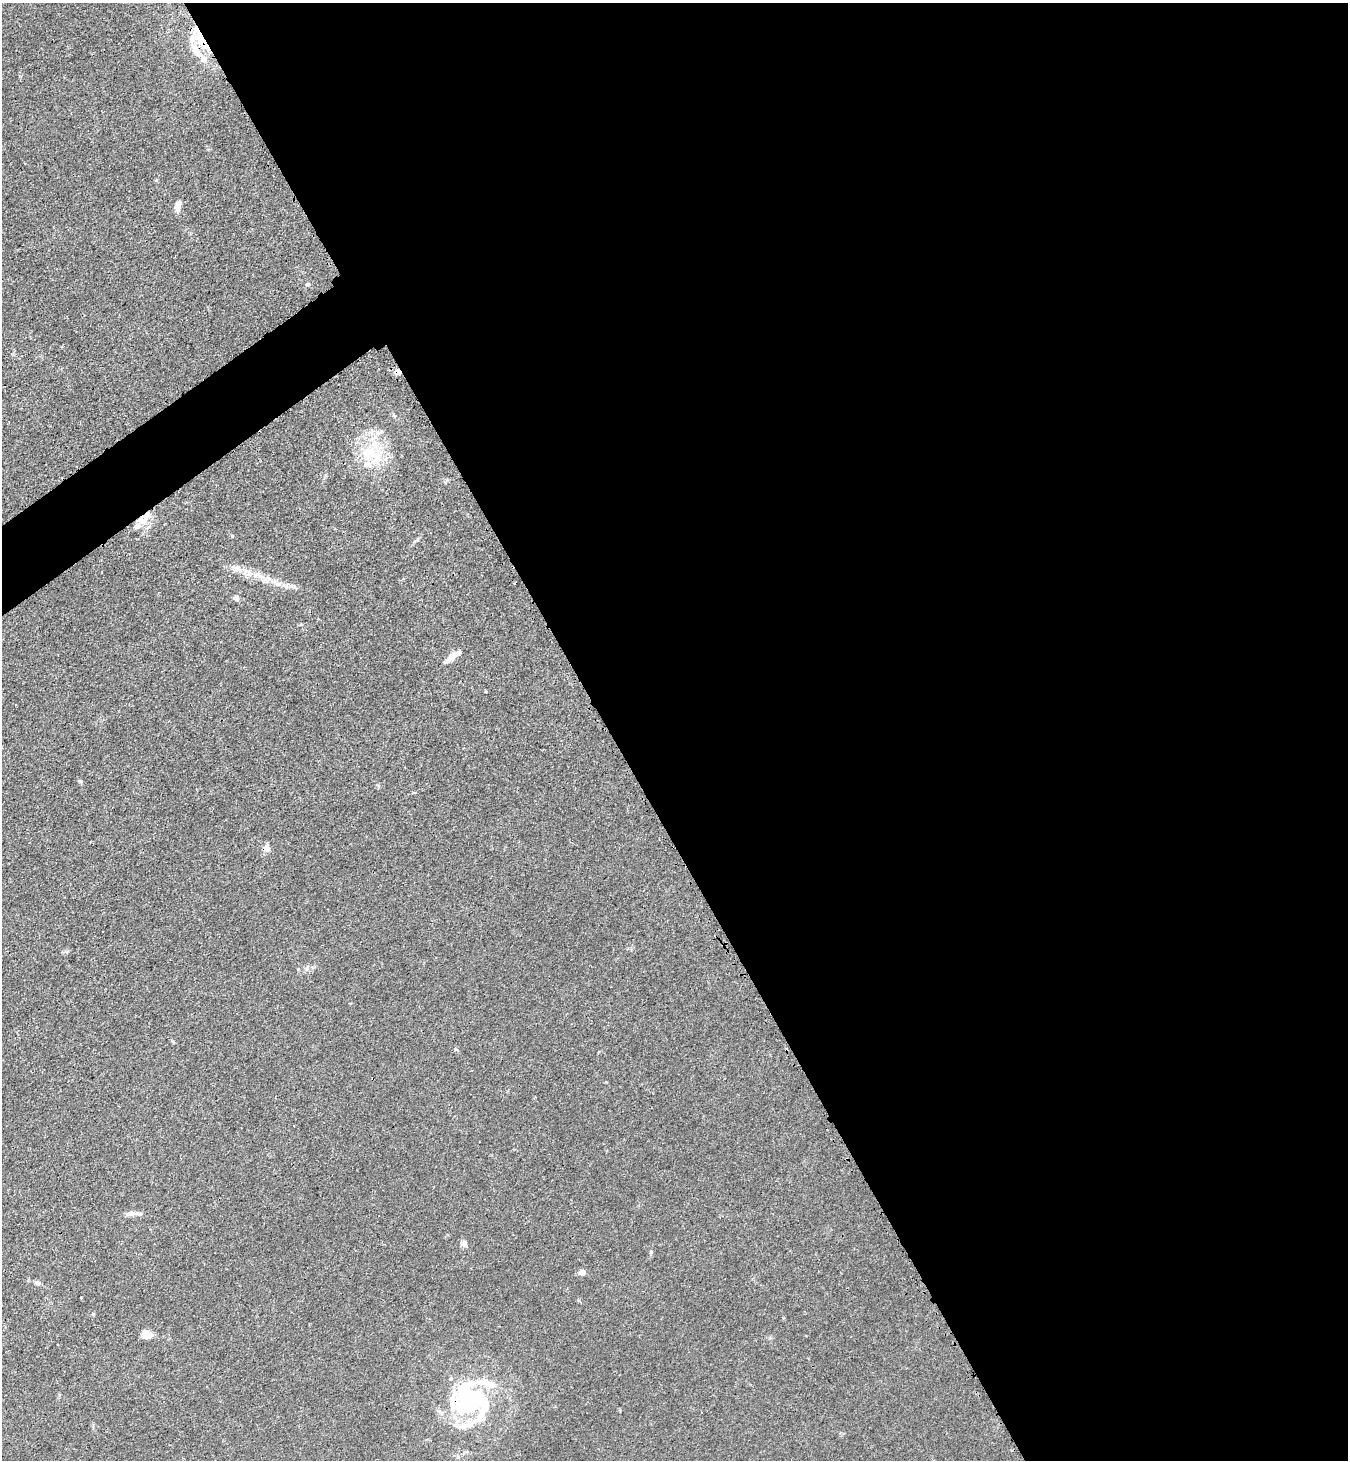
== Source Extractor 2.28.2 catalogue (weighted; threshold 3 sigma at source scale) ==
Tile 8 of 4 x 4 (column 4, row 2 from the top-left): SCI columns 4222-5567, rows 2948-4405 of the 5889 x 5896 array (HDU 1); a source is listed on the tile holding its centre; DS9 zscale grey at full resolution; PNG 1350 x 1462 px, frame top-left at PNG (2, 3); no overlay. Shown black and unused: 57% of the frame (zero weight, under 3 of 4 exposures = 3% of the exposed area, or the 3 px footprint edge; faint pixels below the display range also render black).
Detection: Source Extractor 2.28.2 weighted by HDU 2 'WHT'; one run over the whole footprint, this tile lists its part. Background 0.0145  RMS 0.0026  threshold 0.0118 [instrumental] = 3 sigma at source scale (4.5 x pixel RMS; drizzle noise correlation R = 1.50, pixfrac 1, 0.05/0.05 arcsec/px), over >= 5 px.
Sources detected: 32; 1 inside a brighter object's white glare — not listed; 6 inside a brighter listed object's ellipse — not listed separately; the other 25 listed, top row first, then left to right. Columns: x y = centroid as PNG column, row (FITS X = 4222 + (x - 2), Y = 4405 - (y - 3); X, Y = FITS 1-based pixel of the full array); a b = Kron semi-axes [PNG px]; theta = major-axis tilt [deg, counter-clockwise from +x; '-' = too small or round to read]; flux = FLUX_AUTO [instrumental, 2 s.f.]
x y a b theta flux
202 41 28 10 -58 7
195 50 22 8 -58 3.2
178 206 11 6 82 1.8
308 284 5 4 - 0.43
398 372 8 6 -14 1.3
374 454 38 26 -53 13
142 521 17 13 0 3.9
237 568 17 8 -14 2.3
260 576 13 3 -31 1
278 583 10 4 -8 1.1
236 598 7 6 - 0.84
451 657 14 6 40 3
80 781 5 5 - 0.39
267 848 11 7 -84 1.4
456 1049 6 4 -3 0.29
131 1214 15 7 5 1.5
464 1243 8 8 - 0.93
651 1252 6 3 72 0.31
582 1272 7 6 - 1.4
38 1283 7 6 - 0.65
81 1298 2 2 - 0.26
147 1334 11 8 -12 2.7
484 1382 23 12 -9 4.6
473 1400 24 19 -4 44
464 1426 15 10 21 2.9
Overlapping masked pixels (flux is a lower limit): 5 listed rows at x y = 202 41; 195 50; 398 372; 142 521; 473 1400
Unlisted compact peaks at least as high as the median listed source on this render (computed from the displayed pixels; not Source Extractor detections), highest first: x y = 156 180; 232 536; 93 1314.